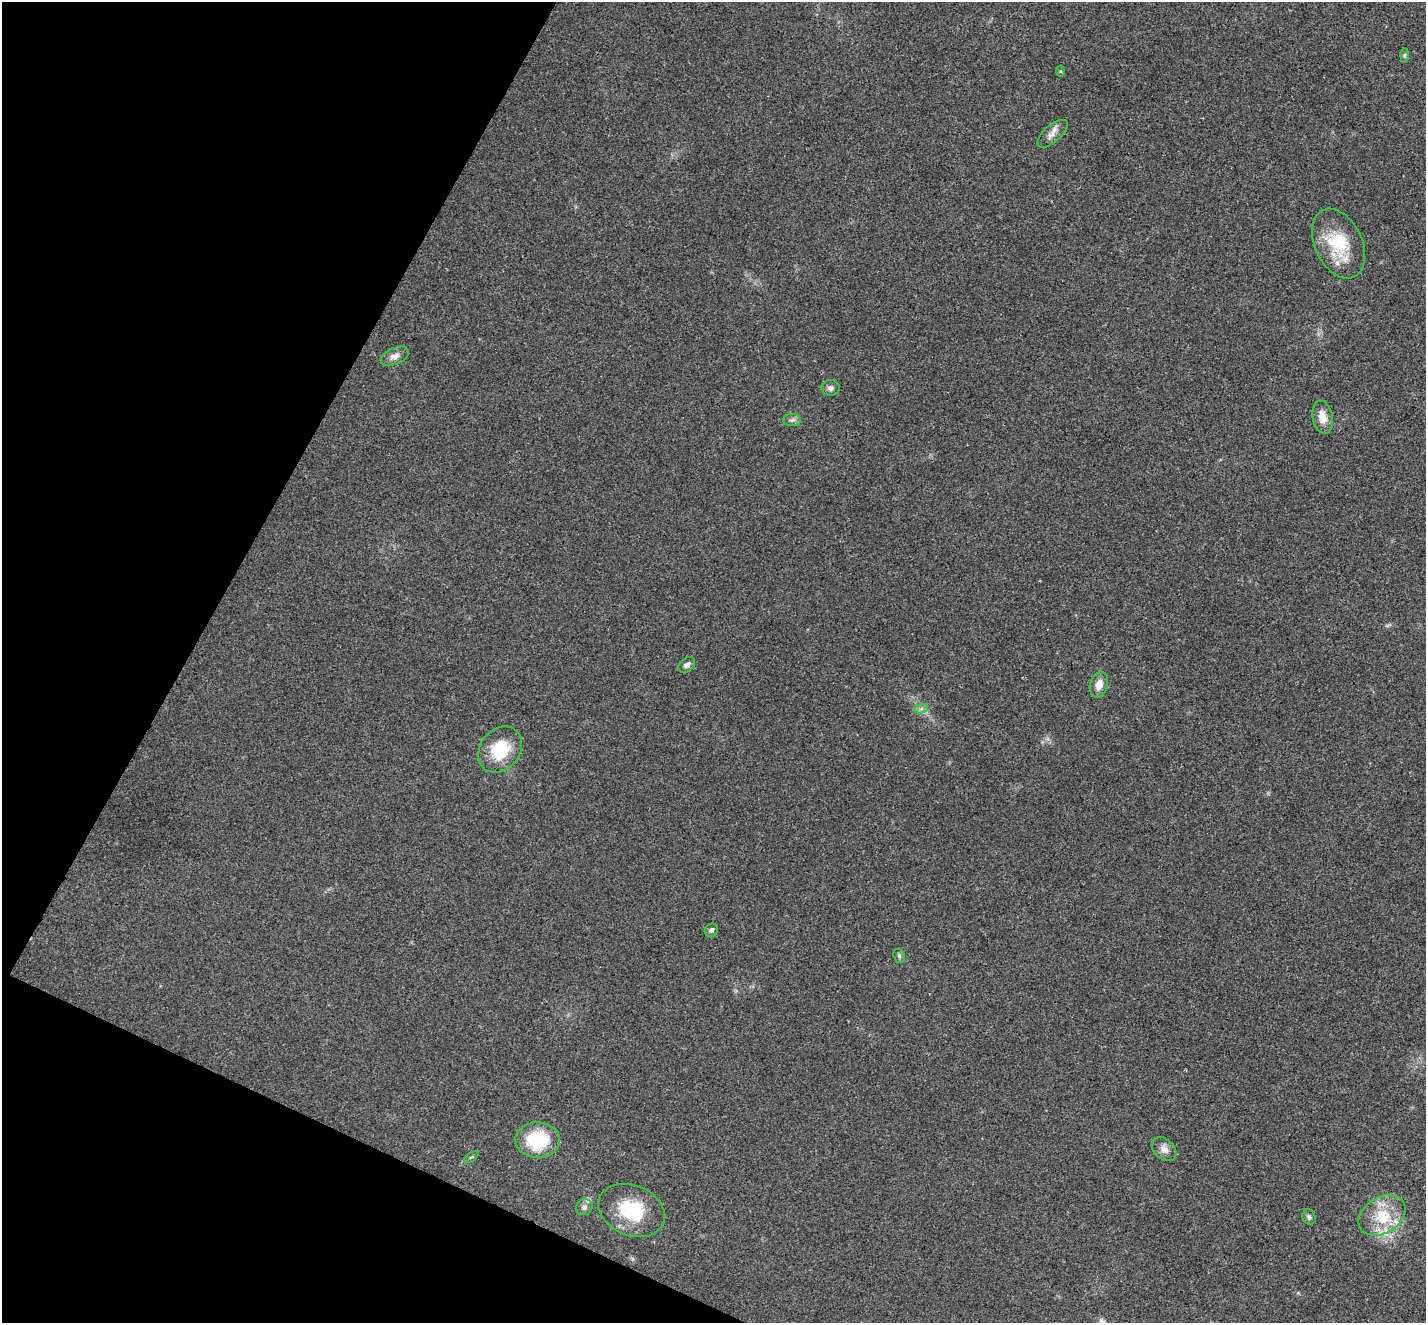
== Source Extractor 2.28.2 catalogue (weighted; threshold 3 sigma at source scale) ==
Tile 9 of 4 x 4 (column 1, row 3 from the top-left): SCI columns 7-1430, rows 1604-2924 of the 5702 x 5713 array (HDU 1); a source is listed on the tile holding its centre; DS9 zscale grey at full resolution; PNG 1428 x 1325 px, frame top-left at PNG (2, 2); each listed source drawn as its Kron ellipse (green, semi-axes under 4 px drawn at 4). Shown black and unused: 21% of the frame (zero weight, under 3 of 4 exposures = <1% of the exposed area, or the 3 px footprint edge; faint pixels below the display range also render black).
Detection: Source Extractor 2.28.2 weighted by HDU 2 'WHT'; one run over the whole footprint, this tile lists its part. Background 0.0186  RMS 0.0049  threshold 0.0223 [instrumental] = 3 sigma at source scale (4.5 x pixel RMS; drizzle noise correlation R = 1.50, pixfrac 1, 0.05/0.05 arcsec/px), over >= 5 px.
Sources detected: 25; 4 inside a brighter listed object's ellipse — not listed separately; the other 21 listed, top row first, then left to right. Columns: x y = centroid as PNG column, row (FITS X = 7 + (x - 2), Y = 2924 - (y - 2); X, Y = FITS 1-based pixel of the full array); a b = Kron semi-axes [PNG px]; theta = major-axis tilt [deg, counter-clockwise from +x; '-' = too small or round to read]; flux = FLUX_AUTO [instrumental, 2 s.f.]
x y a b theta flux
1404 55 7 4 88 0.77
1060 71 5 3 - 0.52
1052 134 19 8 41 3.6
1338 243 37 23 -65 23
395 356 15 8 23 3.2
830 388 9 7 -2 1.8
1323 417 17 10 -79 5.3
792 420 9 6 1 1.4
687 665 9 6 40 1.9
1099 685 13 9 74 4.9
921 709 7 4 19 1.1
500 750 25 20 52 19
711 930 7 6 - 1.5
899 956 7 5 -70 0.98
538 1140 22 17 -1 26
1164 1149 14 10 -42 3.5
471 1157 8 3 33 0.68
584 1207 8 7 - 1.8
631 1210 35 25 -22 25
1382 1216 25 18 31 16
1309 1217 8 6 -65 1.2